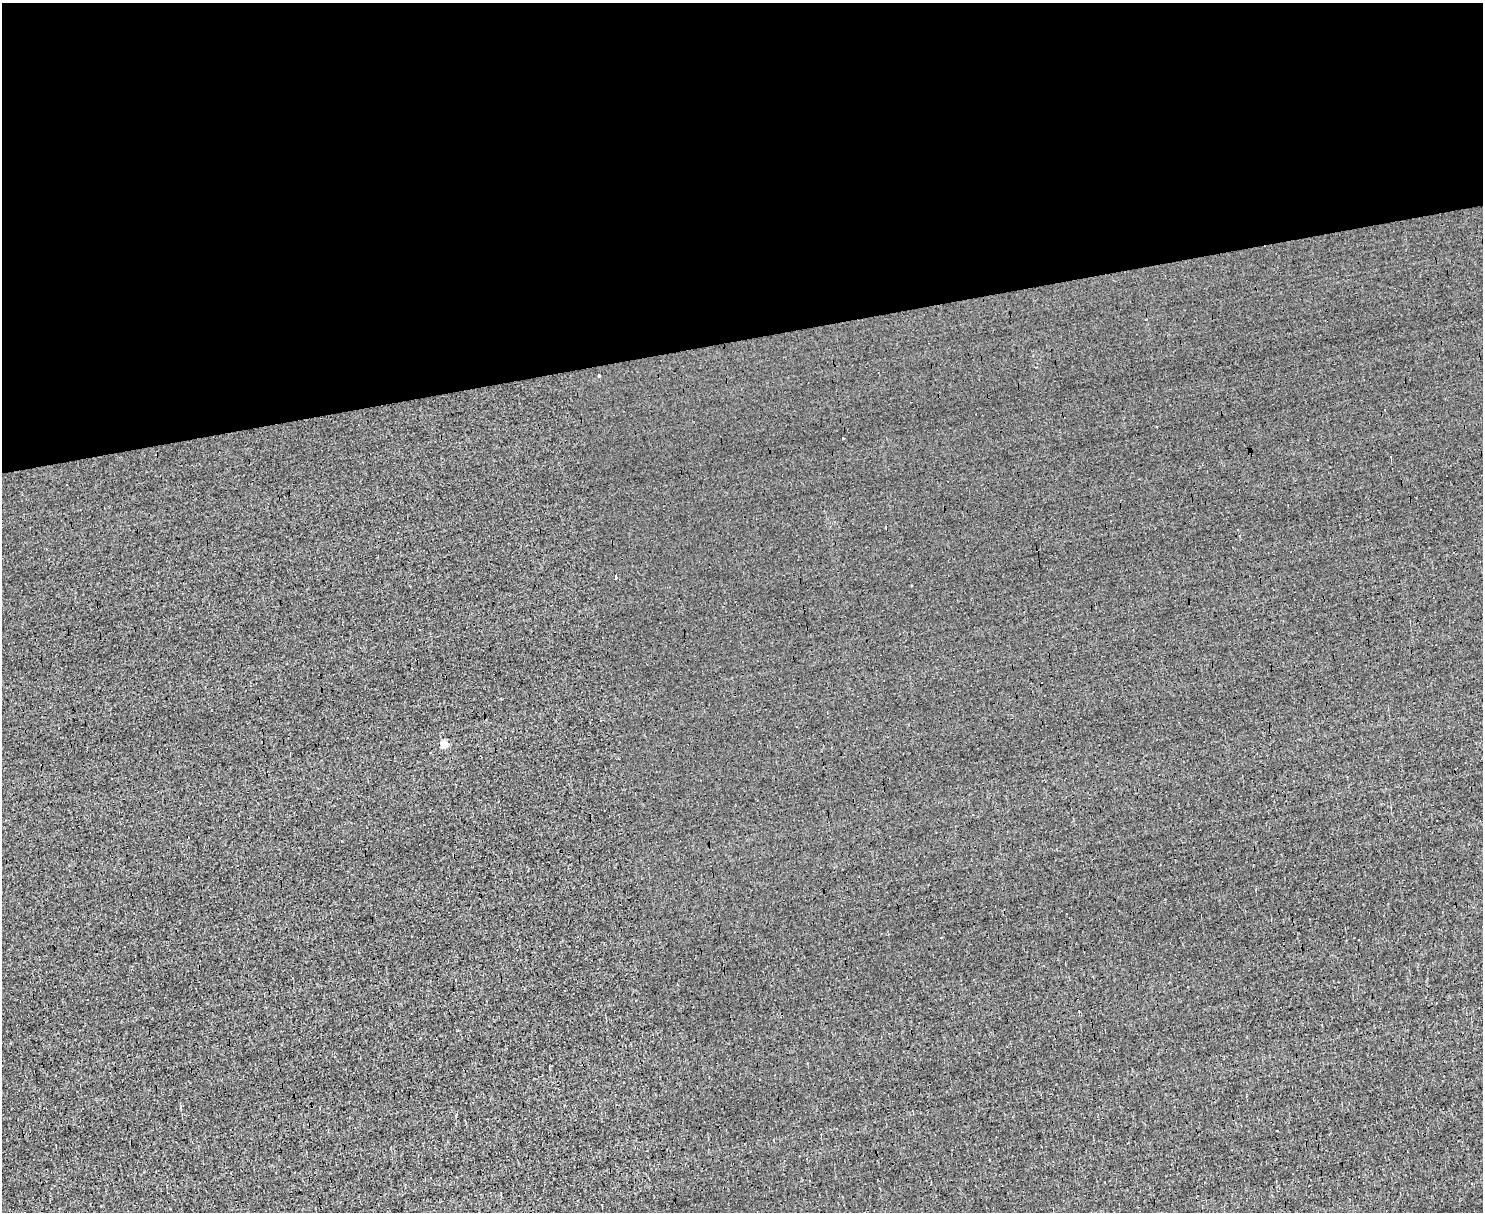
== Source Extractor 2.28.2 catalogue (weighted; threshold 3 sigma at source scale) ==
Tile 2 of 3 x 4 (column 2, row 1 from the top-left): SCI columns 1613-3093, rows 3630-4839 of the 4820 x 4839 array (HDU 1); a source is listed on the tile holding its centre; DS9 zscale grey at full resolution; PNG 1485 x 1214 px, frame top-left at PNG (2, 3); no overlay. Shown black and unused: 28% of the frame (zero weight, under 3 of 4 exposures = <1% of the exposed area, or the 3 px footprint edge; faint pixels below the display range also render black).
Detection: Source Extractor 2.28.2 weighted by HDU 2 'WHT'; one run over the whole footprint, this tile lists its part. Background 0.00107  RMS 0.037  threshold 0.167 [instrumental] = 3 sigma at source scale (4.5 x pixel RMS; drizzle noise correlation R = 1.50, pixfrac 1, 0.05/0.05 arcsec/px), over >= 5 px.
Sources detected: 8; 4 cosmic-ray / hot-pixel residue — not listed; the other 4 listed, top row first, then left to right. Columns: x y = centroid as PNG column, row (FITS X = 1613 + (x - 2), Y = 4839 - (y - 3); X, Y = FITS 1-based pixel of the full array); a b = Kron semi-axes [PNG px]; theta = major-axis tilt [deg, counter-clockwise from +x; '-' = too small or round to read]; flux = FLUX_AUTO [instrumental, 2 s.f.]
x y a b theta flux
599 376 3 3 - 27
843 438 4 2 - 2.8
615 576 4 3 - 18
444 744 5 4 - 63